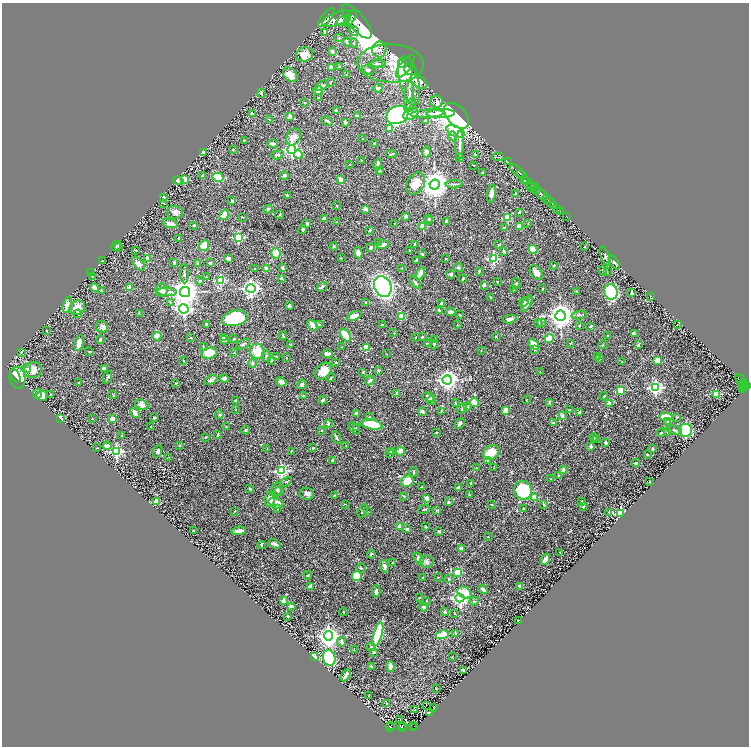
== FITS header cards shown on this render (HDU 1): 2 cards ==
NAXIS1  =                 1494
NAXIS2  =                 1488

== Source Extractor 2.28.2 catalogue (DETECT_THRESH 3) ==
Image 1494 x 1488 px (HDU 1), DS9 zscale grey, zoomed out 1/2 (1 PNG px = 2 x 2 image px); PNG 751 x 748 px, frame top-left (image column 2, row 1487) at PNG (2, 3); each listed source drawn as its Kron ellipse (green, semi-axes under 4 px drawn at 4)
Background 0.647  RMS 0.019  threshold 0.0556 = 3 sigma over >= 5 px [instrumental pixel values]
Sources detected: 553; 35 cannot appear on this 1/2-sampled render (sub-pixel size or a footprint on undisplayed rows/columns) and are neither listed nor drawn; of the other 518, the 500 brightest by FLUX_AUTO listed and drawn (18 fainter detections omitted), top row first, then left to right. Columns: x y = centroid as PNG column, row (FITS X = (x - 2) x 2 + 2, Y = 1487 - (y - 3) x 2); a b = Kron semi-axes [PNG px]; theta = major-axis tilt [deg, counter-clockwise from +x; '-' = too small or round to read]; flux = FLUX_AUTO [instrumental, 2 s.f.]
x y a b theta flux
326 18 11 4 50 3300
350 18 9 4 56 5300
337 19 15 6 22 6800
343 20 7 4 26 3200
357 21 21 8 -51 6200
354 31 5 4 - 7.4
325 32 2 2 - 27
339 38 5 3 - 3.6
347 42 5 3 - 13
354 43 4 3 - 5.6
379 50 8 7 - 19
332 51 2 2 - 14
304 55 9 7 12 35
390 63 33 19 -2 130
403 63 5 3 - 99
376 64 7 3 10 7.2
379 64 7 4 0 8.1
405 66 13 5 53 220
331 67 3 3 - 14
339 67 3 3 - 5.3
409 69 6 3 -67 70
368 70 6 4 -17 5.9
290 75 8 6 -47 42
346 75 3 2 - 2.9
409 81 25 9 -77 48
331 82 4 2 - 1.8
419 82 9 5 -38 74
322 86 7 3 31 9.5
378 88 4 3 - 8.8
318 91 5 3 - 26
262 93 4 2 - 5.6
409 95 14 3 83 15
318 98 2 2 - 2.5
436 102 6 6 - 16
305 103 2 2 - 2.7
410 105 7 4 55 10
336 110 3 3 - 6.1
441 113 14 4 1 45
252 114 3 2 - 14
411 114 8 5 28 23
427 114 16 3 3 18
397 115 11 9 23 810
290 116 2 2 - 33
357 116 2 2 - 22
456 116 15 9 -49 1600
269 119 2 1 - 1.3
327 121 6 3 -26 5.6
425 121 3 2 - 5.1
345 123 3 3 - 6.9
389 128 3 2 - 64
456 131 9 5 -23 57
452 136 5 3 - 5.2
293 137 9 6 60 26
363 139 3 2 - 2.3
244 140 2 2 - 2.6
375 143 3 2 - 4.2
273 144 5 3 - 11
460 145 14 4 88 15
233 150 2 2 - 3.3
292 150 4 4 - 940
426 152 5 3 - 7.3
204 153 4 3 - 13
298 154 5 4 - 22
391 154 5 2 - 3.6
475 154 2 2 - 5.7
277 155 6 4 17 8
460 157 3 2 - 2.4
498 157 6 2 -1 3.5
361 160 2 2 - 1.6
508 162 2 1 - 16
378 164 6 3 75 11
350 165 2 2 - 1.7
474 165 3 2 - 1.3
380 170 3 3 - 3.2
517 171 8 3 -42 2100
482 172 2 2 - 1.9
284 175 4 4 - 6.8
521 175 6 2 -44 1300
202 176 3 2 - 5.8
218 177 5 3 - 140
341 179 3 3 - 30
184 180 4 3 - 130
525 180 4 2 - 400
178 181 5 3 - 14
527 182 4 2 - 440
530 183 3 2 - 690
416 184 12 8 58 45
454 184 8 2 3 5.3
435 185 5 5 - 4800
531 187 4 2 - 180
534 187 3 2 - 440
536 190 4 3 - 1100
492 194 9 4 80 19
515 194 4 3 - 3.7
542 194 7 3 -46 2400
287 195 2 2 - 8
163 197 2 2 - 9
546 199 3 3 - 600
232 201 4 3 - 3.7
550 202 6 2 -38 1100
164 203 3 2 - 1.8
553 205 3 2 - 290
337 206 2 2 - 2.4
557 208 2 2 - 190
268 209 4 3 - 7.2
365 209 2 2 - 50
560 211 2 1 - 60
175 212 8 6 -3 15
519 212 3 2 - 3.3
224 215 6 4 57 43
280 215 4 3 - 3.4
406 216 2 2 - 33
567 216 3 1 - 12
243 217 3 2 - 1.8
324 218 3 2 - 9.9
429 218 4 3 - 6
507 218 3 3 - 120
428 220 4 3 - 3.7
336 222 2 2 - 1.8
447 222 3 3 - 5.7
170 223 7 4 -19 17
394 223 2 1 - 1.4
307 224 3 3 - 10
528 224 3 2 - 1.5
194 225 2 2 - 4
423 226 3 3 - 100
519 226 4 3 - 24
504 228 3 2 - 2.1
303 229 4 3 - 3.7
370 230 3 2 - 4.7
238 237 3 3 - 350
178 238 2 2 - 2.3
378 242 3 3 - 2.9
415 244 3 2 - 3.3
383 245 6 3 17 25
499 245 3 2 - 2.4
116 246 5 2 - 5.6
204 246 5 4 - 69
334 246 4 3 - 3.9
119 247 3 3 - 2.1
584 247 2 2 - 2.1
371 248 4 2 - 6.9
533 249 4 3 - 90
135 250 3 2 - 2.6
409 250 2 1 - 1.5
504 251 4 2 - 4
276 253 5 4 - 48
358 253 6 4 -81 19
422 254 3 3 - 2.8
605 256 10 3 -69 6.6
148 258 2 2 - 51
228 258 3 3 - 21
341 258 3 2 - 2.1
446 259 2 2 - 2.9
493 259 3 3 - 270
416 260 3 2 - 4
102 261 3 2 - 1.7
614 262 8 3 -57 6.5
174 263 3 2 - 8.2
198 263 4 4 - 4.4
210 263 3 3 - 4.9
138 264 8 4 -49 13
553 266 3 2 - 2.7
255 268 2 2 - 1.4
282 268 3 2 - 7.4
402 268 2 2 - 1.6
458 268 5 4 - 5.8
266 269 3 3 - 22
479 271 4 2 - 3.1
603 271 4 2 - 3.6
536 272 8 5 -53 26
607 272 2 2 - 1.8
91 273 3 2 - 1.2
420 273 6 3 62 33
184 274 9 3 -89 6.7
451 274 3 3 - 5.7
93 276 2 1 - 1.5
206 277 2 2 - 2
281 278 2 2 - 13
463 279 4 2 - 5.2
221 280 3 3 - 280
200 281 3 3 - 5.1
415 282 7 3 -51 6
497 282 2 2 - 1.8
516 284 5 3 - 4
484 285 4 3 - 6.5
322 287 6 3 29 7.3
383 287 11 8 -66 1000
95 288 5 2 - 28
129 288 2 2 - 63
251 288 4 4 - 1300
543 288 3 2 - 1.5
101 290 3 2 - 2.2
161 290 7 6 - 15
513 290 3 2 - 1.9
167 292 10 4 -4 11
185 292 5 5 - 4900
577 292 3 2 - 1.6
611 292 8 7 - 240
632 293 4 2 - 7.3
651 296 3 2 - 2.8
491 297 3 3 - 3.1
170 302 3 2 - 2.2
365 302 3 2 - 2.5
524 302 5 3 - 5.2
441 303 3 3 - 4.7
527 303 9 4 62 24
67 305 8 4 73 28
289 306 4 3 - 6
77 308 8 7 - 34
184 309 5 4 - 850
439 310 3 2 - 5.6
451 312 5 3 - 14
139 313 3 2 - 1.8
78 314 4 2 - 3.1
460 315 2 2 - 3
579 315 7 3 7 5.1
354 316 8 4 21 21
401 316 3 3 - 69
560 316 5 5 - 3400
235 318 13 7 14 270
510 319 7 3 9 18
538 323 4 3 - 7.4
542 323 3 2 - 2.7
207 324 3 2 - 7.2
319 324 3 3 - 4.2
313 325 6 3 -48 24
383 325 3 2 - 9.2
457 325 3 2 - 1.4
579 325 2 2 - 10
677 325 3 2 - 1.2
102 327 6 5 - 8
590 327 4 3 - 4.9
46 330 2 2 - 8.1
394 333 2 1 - 1.7
634 334 4 2 - 7.7
283 335 4 2 - 4.9
345 335 7 4 -55 89
157 336 4 3 - 51
608 336 2 2 - 5.4
223 337 4 3 - 3.7
416 337 2 1 - 1.3
422 337 3 2 - 4.3
496 337 4 2 - 3
191 338 3 2 - 1.9
234 339 2 2 - 2.8
434 339 3 2 - 3.1
549 339 5 4 - 68
100 340 3 2 - 3.6
224 340 4 4 - 7.3
79 343 8 4 75 30
571 343 3 2 - 2.1
243 344 7 3 31 6.2
427 344 2 2 - 9.4
434 344 5 3 - 3.5
534 344 6 4 -46 39
290 345 3 2 - 2.2
603 345 5 2 - 2.1
638 345 4 3 - 3.9
203 346 3 2 - 1.4
342 347 3 2 - 1.6
366 348 3 2 - 98
535 350 3 3 - 3.8
89 351 4 2 - 2.8
257 351 7 7 - 69
481 351 2 1 - 1.2
21 352 4 3 - 2.9
209 353 8 5 14 52
234 353 3 2 - 1.4
328 354 5 4 - 14
386 354 3 2 - 1.5
266 356 6 4 -74 6.5
276 356 4 2 - 2.5
597 356 2 2 - 1.6
286 358 2 2 - 1.7
600 359 3 2 - 2
271 360 2 2 - 8.8
657 360 3 3 - 38
183 361 2 2 - 2.6
336 362 3 2 - 4.5
622 362 2 2 - 2.2
252 363 4 4 - 6.9
27 368 4 3 - 2.9
104 368 4 3 - 7.8
33 370 9 8 - 37
378 370 3 3 - 4.9
323 371 9 7 47 49
363 372 3 3 - 3.6
540 372 3 2 - 1.2
15 376 7 3 -61 54
107 377 6 2 66 3.6
331 377 5 2 - 2.4
17 378 11 8 -82 83
224 379 4 3 - 10
211 380 7 4 28 11
447 380 5 4 - 1700
741 380 6 2 -50 240
370 381 5 3 - 7.1
281 382 5 4 - 19
743 382 2 2 - 200
79 383 2 2 - 2.8
176 383 2 2 - 2.6
302 384 5 4 - 7.8
742 384 3 1 - 120
744 386 5 2 - 490
746 386 3 2 - 510
656 388 4 4 - 550
742 388 4 4 - 480
621 390 3 3 - 120
397 393 3 3 - 4.1
37 394 5 4 - 7.4
716 394 2 2 - 67
51 395 4 2 - 3.8
113 395 4 2 - 3
42 396 5 5 - 50
303 396 3 2 - 5.6
604 396 4 2 - 1.8
429 397 6 3 -29 16
323 400 4 3 - 11
527 400 4 2 - 1.4
236 401 2 2 - 3.3
431 401 4 3 - 5.6
549 402 4 3 - 3.3
455 403 3 2 - 2.6
474 403 4 2 - 59
610 404 4 3 - 16
142 405 7 4 -23 16
467 407 3 2 - 2.7
236 409 2 2 - 1.4
462 409 5 2 - 2.4
506 410 4 3 - 39
569 410 3 2 - 3.6
422 411 3 3 - 7.8
441 412 3 2 - 2.4
579 412 3 2 - 5.6
135 413 5 3 - 28
356 413 3 3 - 12
220 415 4 3 - 5.2
562 416 2 2 - 24
370 417 2 2 - 1.5
666 417 6 4 -3 55
677 417 4 3 - 2.6
61 418 3 2 - 18
154 418 3 2 - 4.7
92 419 2 2 - 1.5
113 419 3 3 - 26
668 421 2 2 - 6.7
553 423 4 3 - 3.6
328 424 4 3 - 4.7
371 424 11 4 -11 120
460 424 6 4 50 8.2
151 427 2 2 - 3.5
226 427 2 2 - 1.6
356 427 3 2 - 2
354 428 7 4 -47 6.4
246 430 4 3 - 4.1
322 430 2 2 - 3.5
674 430 7 3 -9 5.6
686 430 6 6 - 430
668 431 4 3 - 5.5
436 432 2 2 - 6.9
661 433 4 2 - 2.7
218 435 4 2 - 6.4
122 436 3 3 - 2.2
205 437 2 2 - 3.1
594 437 4 2 - 3
336 438 6 3 -66 5.6
596 440 3 3 - 2.5
606 443 3 2 - 9.8
180 445 4 3 - 2.5
107 446 4 4 - 14
346 446 2 2 - 1.4
591 447 2 2 - 24
97 448 3 2 - 1.6
313 448 2 2 - 2.4
267 449 2 2 - 1.3
653 449 4 3 - 3.2
158 451 6 4 68 9
291 451 2 1 - 1.4
391 451 3 2 - 5.5
400 451 4 3 - 44
116 452 4 3 - 430
491 453 9 6 33 58
390 454 2 2 - 2.6
647 454 3 2 - 2.8
169 457 3 2 - 1.4
333 460 3 3 - 4.1
488 460 4 4 - 5.8
636 463 4 3 - 5.8
477 468 3 2 - 2.2
494 468 3 1 - 1.2
563 469 4 3 - 9.2
281 471 4 4 - 430
414 472 5 3 - 3.8
559 476 2 2 - 7.4
551 479 3 2 - 1.8
286 481 6 2 30 3.6
407 481 6 5 - 72
650 481 3 2 - 2.6
471 484 3 2 - 3.6
422 487 3 2 - 1.5
459 487 4 3 - 6.7
250 488 3 3 - 2.8
277 490 7 5 65 9.6
523 490 9 8 - 220
278 491 5 3 - 4.3
307 494 7 6 - 16
335 495 3 2 - 2.9
470 495 4 3 - 2.6
404 496 4 3 - 3.2
535 497 2 2 - 77
427 498 4 3 - 14
270 499 7 5 82 34
156 501 3 2 - 82
582 501 3 2 - 4.5
449 502 2 2 - 17
276 503 7 5 -18 25
345 504 3 2 - 1.6
492 505 2 1 - 2
544 505 4 3 - 3
583 506 3 3 - 4.6
278 509 2 2 - 2.6
424 509 6 3 25 4
524 509 3 2 - 3.3
436 510 4 3 - 3.1
235 511 3 2 - 1.6
363 511 7 2 62 5.2
368 511 3 2 - 1.5
609 512 2 2 - 1.3
621 514 4 3 - 720
399 526 3 3 - 21
426 527 2 2 - 2.3
407 529 4 3 - 6.4
193 531 2 2 - 2.4
239 531 7 3 7 22
439 531 4 3 - 6.2
488 537 2 2 - 1.1
275 544 7 3 -20 17
262 545 4 2 - 7.4
461 549 3 3 - 20
560 552 3 2 - 1.4
371 554 4 3 - 3.4
419 558 6 4 -55 12
545 559 6 3 63 33
427 561 7 6 - 9.4
392 562 3 2 - 1.6
384 566 6 4 -77 9.7
361 568 5 3 - 3.9
458 572 3 3 - 130
308 575 4 2 - 3.1
357 576 5 4 - 80
423 577 2 2 - 9.7
438 577 2 2 - 2.9
448 579 3 3 - 2.4
310 586 3 3 - 12
520 586 4 3 - 7.6
483 589 5 2 - 10
376 591 6 3 89 12
464 593 7 5 -30 88
419 598 3 2 - 1.3
460 598 4 4 - 1100
284 600 2 2 - 36
426 601 3 2 - 2
474 601 4 3 - 3.7
291 606 2 2 - 18
424 607 5 4 - 11
343 612 4 2 - 1.6
444 612 3 2 - 4.4
454 614 2 2 - 4
288 616 2 2 - 12
518 620 2 1 - 2.1
378 634 12 4 74 320
456 634 2 2 - 27
443 635 7 4 15 64
329 636 5 4 - 1900
341 642 5 4 - 8.5
371 647 4 3 - 8.4
354 649 3 2 - 1.3
374 652 3 3 - 4.9
314 657 4 2 - 12
452 657 2 1 - 1.8
329 658 8 6 -77 250
371 666 4 3 - 4.2
390 666 5 3 - 28
463 670 4 2 - 6.6
346 675 6 2 61 12
436 689 2 2 - 2.5
369 696 2 2 - 1.5
386 703 2 1 - 2.2
426 705 2 1 - 1.1
433 708 2 1 - 1.4
414 710 2 1 - 1.9
429 712 4 2 - 1.9
400 720 2 1 - 3.6
390 725 2 1 - 11
402 726 2 1 - 32
414 726 2 1 - 15
390 727 4 2 - 110
402 728 4 2 - 110
414 728 4 2 - 130
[18 fainter detections neither listed nor drawn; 35 sub-pixel or undisplayed-footprint detections neither listed nor drawn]